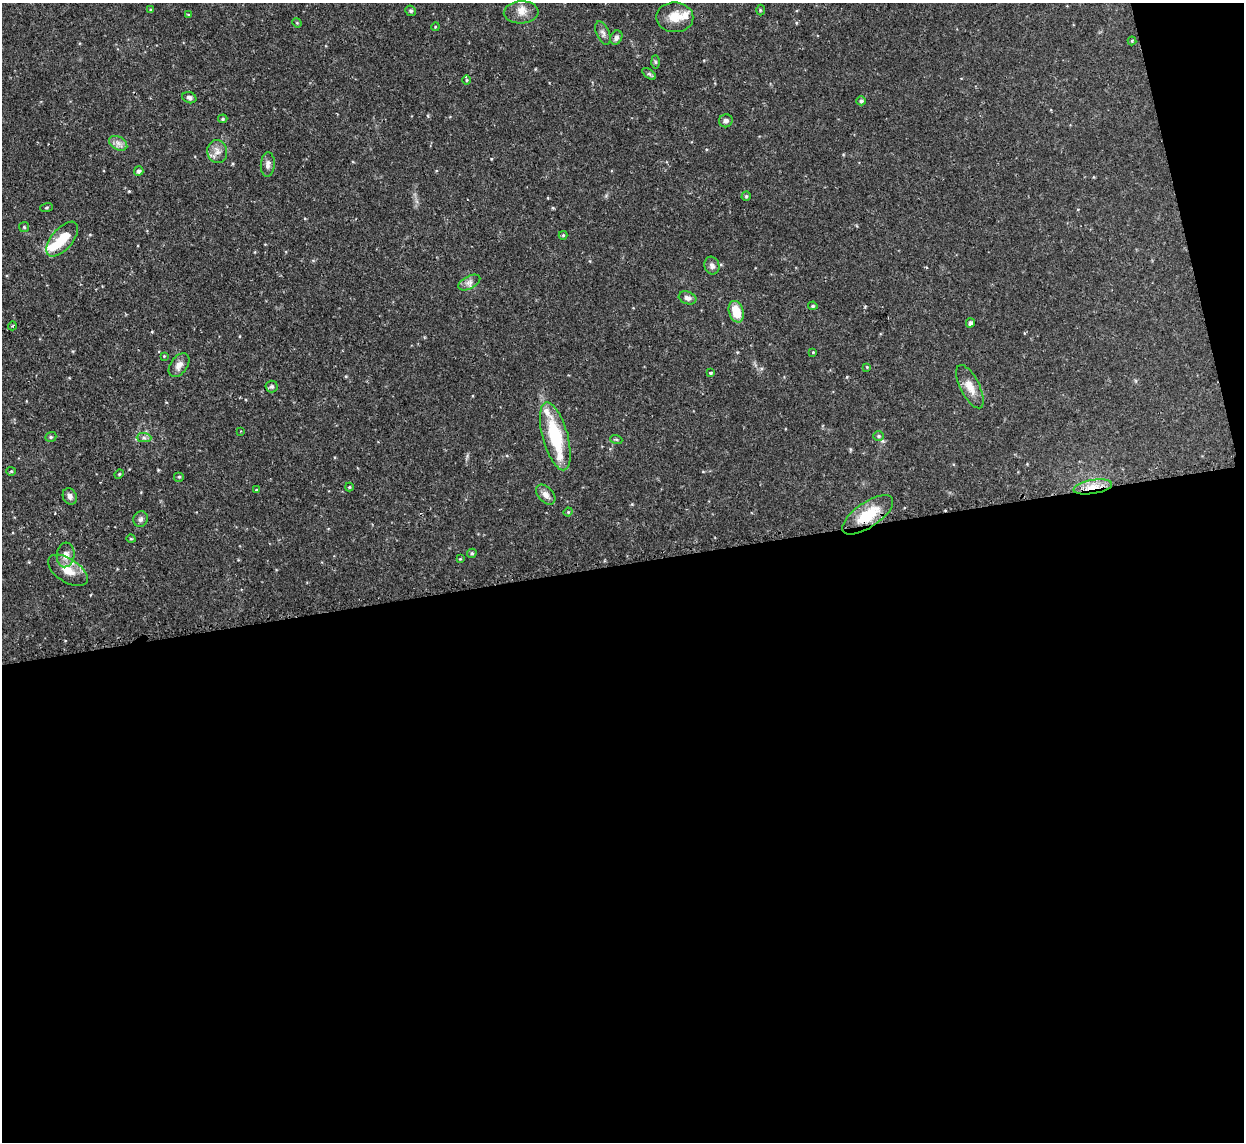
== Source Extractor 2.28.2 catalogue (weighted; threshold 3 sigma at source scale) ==
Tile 16 of 4 x 4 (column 4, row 4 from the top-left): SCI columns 3728-4969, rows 143-1282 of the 5000 x 4970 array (HDU 1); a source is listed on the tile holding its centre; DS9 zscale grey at full resolution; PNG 1246 x 1144 px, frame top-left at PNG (2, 3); each listed source drawn as its Kron ellipse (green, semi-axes under 4 px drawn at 4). Shown black and unused: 53% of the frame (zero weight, under 2 of 3 exposures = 2% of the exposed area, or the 3 px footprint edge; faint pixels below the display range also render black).
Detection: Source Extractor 2.28.2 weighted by HDU 2 'WHT'; one run over the whole footprint, this tile lists its part. Background 0.0761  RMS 0.0042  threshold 0.019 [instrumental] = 3 sigma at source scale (4.5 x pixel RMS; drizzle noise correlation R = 1.50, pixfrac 1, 0.05/0.05 arcsec/px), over >= 5 px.
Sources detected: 68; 1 inside a brighter object's white glare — neither listed nor drawn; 4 inside a brighter listed object's ellipse — not listed separately; the other 63 listed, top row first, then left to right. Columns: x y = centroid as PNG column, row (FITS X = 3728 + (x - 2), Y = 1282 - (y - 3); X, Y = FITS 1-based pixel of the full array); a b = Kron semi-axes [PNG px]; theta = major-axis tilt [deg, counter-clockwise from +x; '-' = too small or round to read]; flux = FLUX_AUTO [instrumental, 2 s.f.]
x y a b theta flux
151 10 4 3 - 0.51
760 10 5 3 - 0.44
411 11 5 5 - 0.84
521 12 17 11 4 3.8
188 15 4 3 - 0.53
675 17 18 15 -1 6.5
297 23 5 4 - 0.41
435 27 4 3 - 0.36
603 33 12 6 -66 1.6
616 38 7 6 - 1.3
1132 41 4 4 - 0.41
655 62 6 4 -89 0.59
649 74 8 4 -36 0.73
467 80 5 3 - 0.37
189 98 7 5 -21 1.2
861 101 5 4 - 0.75
223 119 5 4 - 0.53
726 121 7 6 - 1.3
118 143 10 6 -30 2
217 152 11 10 - 2.7
268 164 12 7 86 1.8
139 171 5 4 - 0.97
746 196 5 4 - 0.63
47 208 6 3 19 0.42
24 227 5 5 - 0.56
563 235 4 4 - 0.46
62 239 21 10 49 9.9
712 266 9 7 -70 1.6
469 282 12 6 28 2
688 298 9 6 -18 1.7
813 306 5 4 - 0.63
736 312 11 7 -72 8.6
970 323 4 4 - 1.4
12 326 4 3 - 0.41
813 352 3 3 - 0.35
164 356 4 4 - 0.37
179 365 13 8 54 3
867 367 3 3 - 0.35
710 373 3 3 - 0.88
272 387 6 6 - 0.91
970 387 24 9 -63 5.2
241 431 3 2 - 0.27
555 436 35 12 -75 23
878 436 5 5 - 0.62
51 437 6 4 21 0.64
144 438 7 4 -1 0.95
616 439 6 4 -18 0.52
11 471 5 4 - 0.47
119 474 5 4 - 0.47
179 477 5 5 - 0.53
349 487 4 4 - 0.45
1093 487 19 7 10 5.5
256 490 3 3 - 0.59
546 495 11 7 -46 2.4
70 496 8 6 -64 1.5
568 512 4 4 - 0.44
868 515 29 12 34 15
141 519 8 7 - 1.2
131 539 4 3 - 0.35
472 553 5 4 - 0.7
66 555 12 9 84 3.4
460 559 4 4 - 0.34
68 570 22 11 -33 6.4
Overlapping masked pixels (flux is a lower limit): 2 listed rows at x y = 1093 487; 868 515